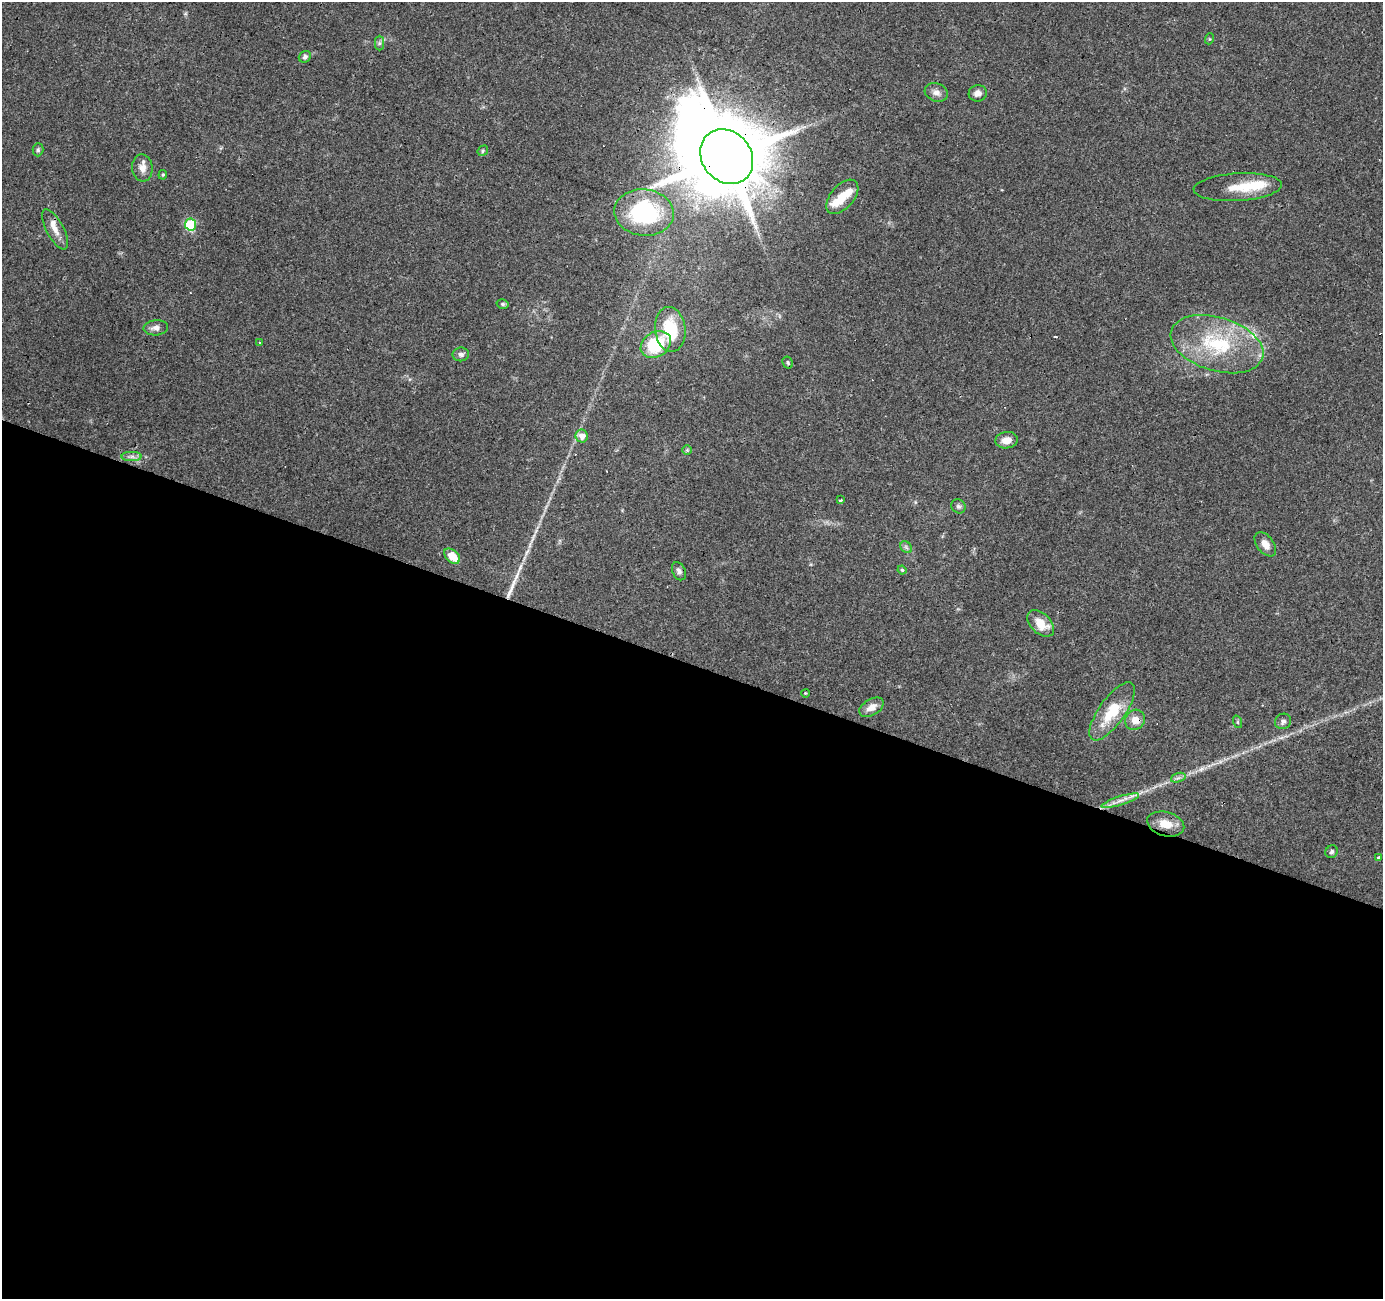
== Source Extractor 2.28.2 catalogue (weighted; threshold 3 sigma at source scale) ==
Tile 14 of 4 x 4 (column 2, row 4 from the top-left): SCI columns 1388-2768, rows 273-1569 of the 5531 x 5667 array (HDU 1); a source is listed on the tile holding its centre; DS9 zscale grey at full resolution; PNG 1385 x 1301 px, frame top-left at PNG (2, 2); each listed source drawn as its Kron ellipse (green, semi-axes under 4 px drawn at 4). Shown black and unused: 49% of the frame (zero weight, under 3 of 4 exposures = <1% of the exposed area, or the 3 px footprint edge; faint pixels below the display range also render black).
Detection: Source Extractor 2.28.2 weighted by HDU 2 'WHT'; one run over the whole footprint, this tile lists its part. Background 0.109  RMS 0.006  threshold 0.0272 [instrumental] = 3 sigma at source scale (4.5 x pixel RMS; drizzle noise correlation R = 1.50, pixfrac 1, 0.0396/0.0396 arcsec/px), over >= 5 px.
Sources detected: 56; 1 inside a brighter object's white glare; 3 cosmic-ray / hot-pixel residue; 1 long thin detection or spike segment (spike, bleed or trail) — neither listed nor drawn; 5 inside a brighter listed object's ellipse — not listed separately; the other 46 listed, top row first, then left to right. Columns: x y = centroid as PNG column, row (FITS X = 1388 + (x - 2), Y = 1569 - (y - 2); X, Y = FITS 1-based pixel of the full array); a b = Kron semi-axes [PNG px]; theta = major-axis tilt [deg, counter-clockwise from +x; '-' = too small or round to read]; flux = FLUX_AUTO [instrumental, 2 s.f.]
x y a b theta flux
1209 39 5 3 - 0.63
379 43 7 4 89 1.2
305 57 6 5 - 1.6
936 92 12 9 -18 3.4
978 93 9 8 - 3.3
38 150 6 5 - 1.1
483 151 6 4 49 0.86
727 157 29 24 -50 8500
142 168 13 10 -83 4.8
163 175 5 4 - 0.87
1238 187 44 14 3 16
842 197 20 11 49 10
644 213 30 23 -6 52
191 225 6 5 - 45
55 229 22 8 -62 6.2
503 304 6 4 -14 0.99
156 328 12 7 4 3.2
670 329 22 15 -84 25
260 342 3 3 - 1.9
656 344 16 12 32 32
1217 344 48 27 -17 49
461 354 8 7 - 2
788 363 6 5 - 0.97
582 436 6 6 - 4.7
1007 440 11 8 8 5.5
687 450 5 5 - 0.76
132 457 10 4 0 2
840 500 4 2 - 0.83
958 506 7 6 - 1.5
1265 544 14 8 -52 5.1
906 547 7 5 -46 1.3
452 556 9 6 -41 10
902 570 4 4 - 0.79
679 571 9 6 -65 2
1041 623 16 10 -43 11
806 693 4 3 - 0.53
871 707 13 8 30 5.5
1112 711 34 13 54 22
1135 720 10 9 - 5.4
1283 721 8 7 - 2
1238 722 6 4 -71 0.79
1178 778 7 4 18 1.7
1120 801 19 4 18 4.1
1166 824 19 12 -15 8.5
1332 852 6 6 - 1.4
1378 858 3 3 - 2.2
Overlapping masked pixels (flux is a lower limit): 2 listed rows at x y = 727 157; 644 213